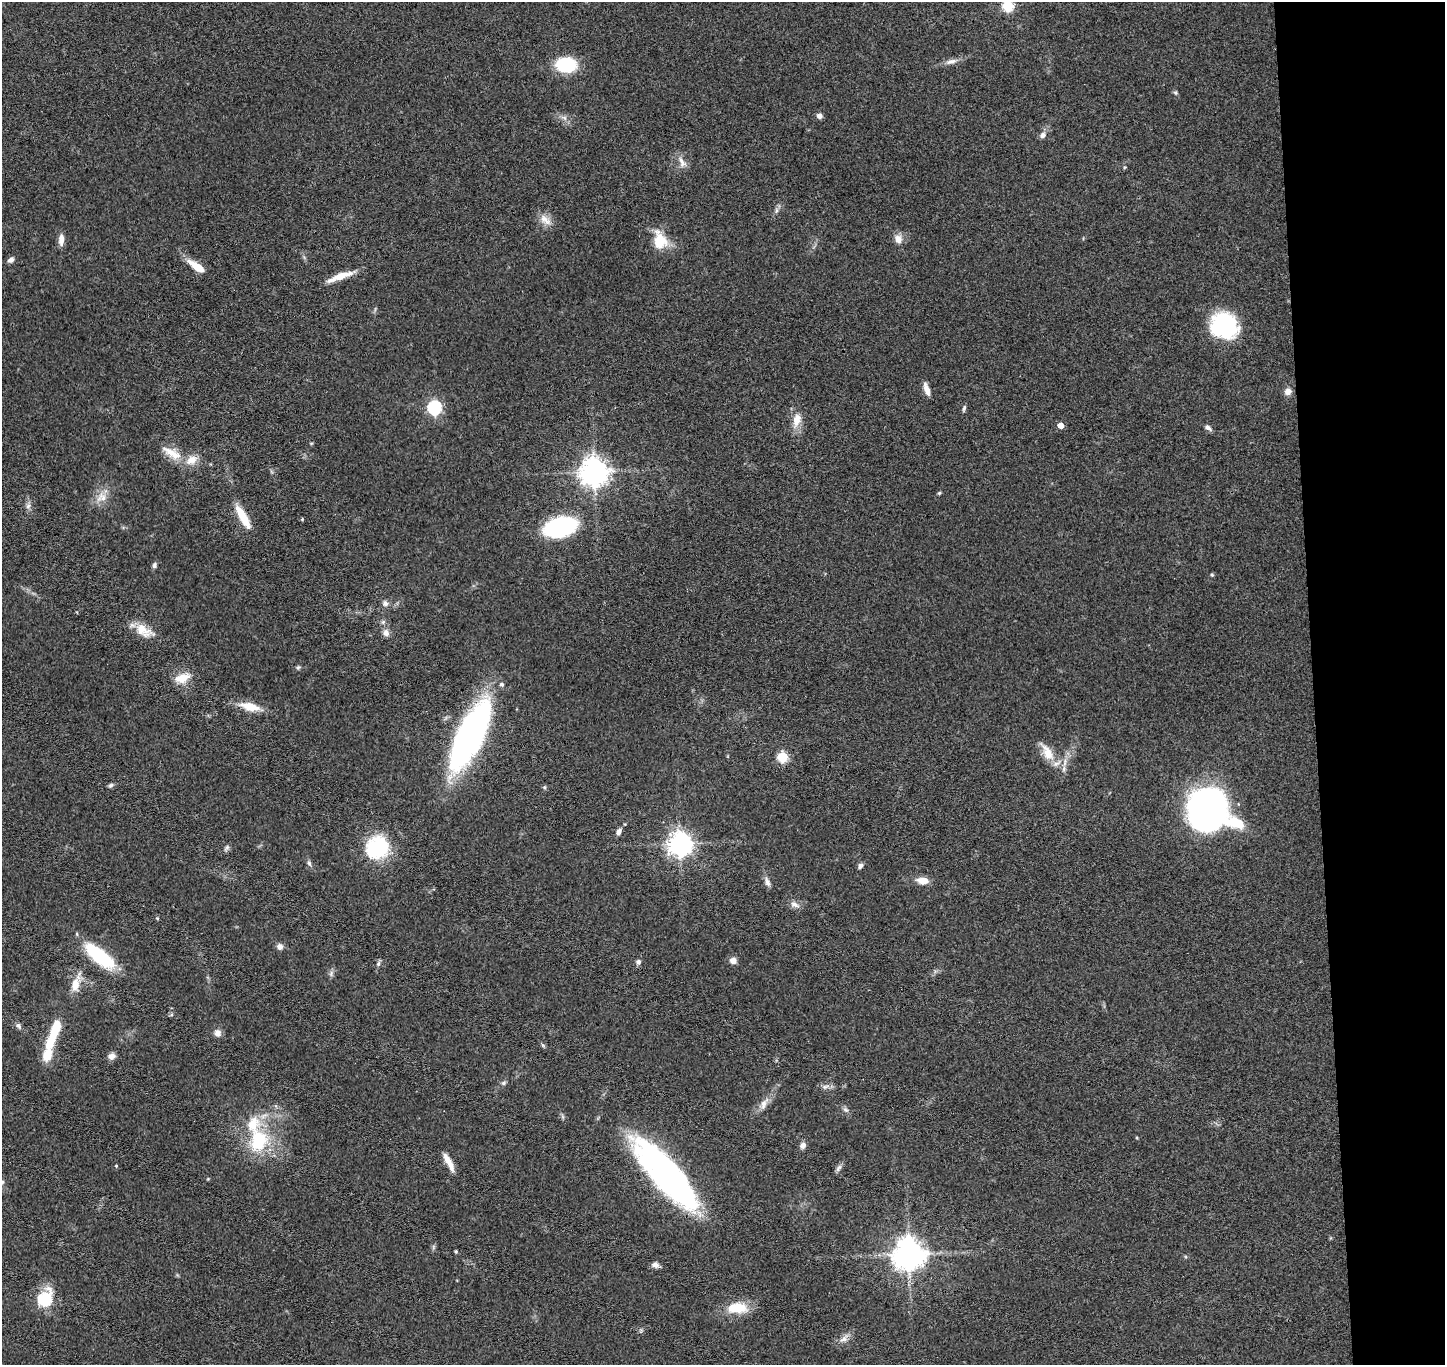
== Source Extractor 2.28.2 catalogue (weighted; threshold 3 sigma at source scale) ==
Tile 6 of 3 x 3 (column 3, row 2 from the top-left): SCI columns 2944-4386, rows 1514-2876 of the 4442 x 4370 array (HDU 1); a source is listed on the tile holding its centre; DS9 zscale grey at full resolution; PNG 1447 x 1367 px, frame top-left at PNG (2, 2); no overlay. Shown black and unused: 9% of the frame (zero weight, under 3 of 4 exposures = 6% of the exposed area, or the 3 px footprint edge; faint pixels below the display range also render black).
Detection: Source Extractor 2.28.2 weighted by HDU 2 'WHT'; one run over the whole footprint, this tile lists its part. Background 0.0832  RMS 0.0057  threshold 0.0256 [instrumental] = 3 sigma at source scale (4.5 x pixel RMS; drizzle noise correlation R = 1.50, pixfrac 1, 0.05/0.05 arcsec/px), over >= 5 px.
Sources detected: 91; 1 inside a brighter object's white glare — not listed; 3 inside a brighter listed object's ellipse — not listed separately; the other 87 listed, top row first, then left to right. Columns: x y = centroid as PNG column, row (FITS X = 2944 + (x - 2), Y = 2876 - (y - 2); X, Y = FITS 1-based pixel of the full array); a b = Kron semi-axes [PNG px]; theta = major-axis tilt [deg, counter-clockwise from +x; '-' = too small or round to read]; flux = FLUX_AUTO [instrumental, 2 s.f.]
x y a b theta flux
1008 6 5 5 - 47
951 61 16 6 14 3.5
566 65 16 12 -1 35
1175 93 6 5 - 0.93
819 116 6 6 - 2.4
564 118 8 5 -31 1.8
1043 135 8 7 - 2.3
682 162 17 8 -60 4
776 210 9 4 82 1.4
545 220 20 9 -42 5.4
898 239 10 8 -76 4.5
61 240 15 6 -90 3.8
660 240 24 16 -76 14
11 260 7 5 37 2.3
197 266 20 7 -35 9.6
340 276 31 6 20 10
1224 325 30 26 -29 45
927 389 15 6 -72 4.4
1288 391 9 8 - 3.2
434 407 6 6 - 98
964 408 7 4 74 1.2
797 420 19 11 75 7.2
1061 425 5 5 - 4.8
1208 427 9 6 -38 2
172 453 30 12 -29 11
594 472 9 9 - 640
939 493 4 4 - 0.78
101 497 16 12 28 6.7
28 506 9 6 63 1.9
243 517 29 8 -61 13
302 519 4 4 - 0.54
560 527 20 11 14 110
154 565 7 5 77 1.4
1212 575 5 4 - 0.69
385 603 9 7 -48 2.1
383 622 6 5 - 1.2
144 631 27 13 -28 10
386 633 9 8 - 2.9
298 667 7 4 2 0.93
182 678 19 11 20 9.1
502 684 6 5 - 1.3
250 707 22 9 -14 12
470 735 59 19 64 230
1047 752 27 11 -60 9.8
782 757 5 5 - 41
111 785 7 5 31 1.2
544 787 5 5 - 0.83
1206 810 39 34 89 210
619 831 8 5 64 2.3
680 844 8 8 - 540
226 848 10 5 54 1.4
377 848 27 25 40 37
309 863 8 6 -61 1.3
860 866 7 5 50 1.6
923 881 12 7 -5 7.1
767 882 13 6 -71 2.4
794 904 13 8 -27 3
157 918 4 4 - 0.6
280 947 7 6 - 2.8
99 956 40 14 -39 35
733 960 8 7 - 3.2
638 962 6 6 - 1.7
378 964 8 6 73 1.3
331 973 9 5 68 1.5
75 984 23 9 74 9.1
18 1026 10 6 -50 1.7
54 1033 43 10 69 21
218 1033 9 8 - 3
543 1045 6 5 - 0.89
112 1056 8 7 - 3.2
504 1083 7 5 22 1.1
825 1087 9 5 28 1.9
764 1104 19 8 65 4.8
845 1110 8 6 -34 1.5
258 1141 33 25 76 35
803 1145 8 7 - 2.2
449 1162 24 6 -62 6.3
116 1166 4 3 - 0.57
839 1168 11 5 53 1.8
666 1174 79 22 -49 200
2 1182 5 5 - 0.91
456 1251 3 3 - 0.84
909 1254 10 10 - 820
655 1265 11 6 -16 2.2
45 1299 8 6 62 62
737 1308 23 12 2 16
844 1339 14 7 37 3.4
Isophote crosses this tile's border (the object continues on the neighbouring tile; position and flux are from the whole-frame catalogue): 2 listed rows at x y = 1008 6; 2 1182